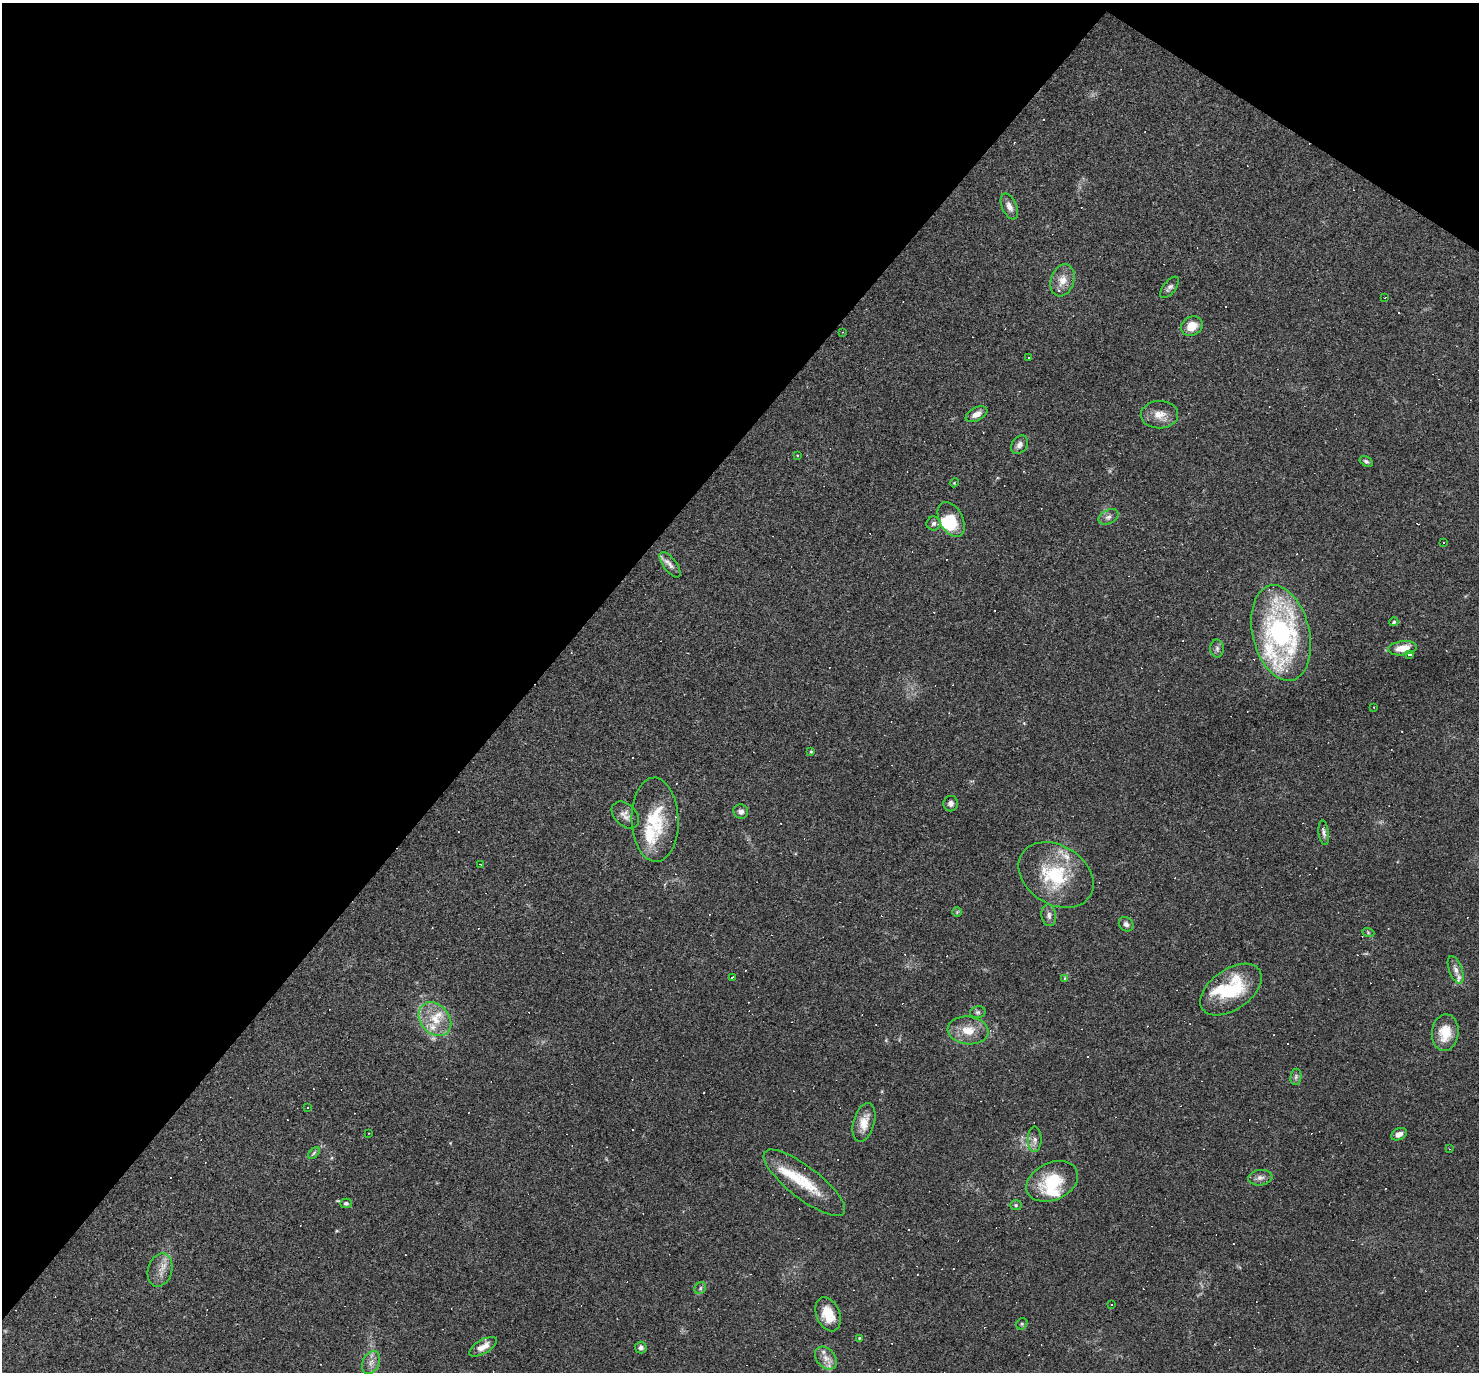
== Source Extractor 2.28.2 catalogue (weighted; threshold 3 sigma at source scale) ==
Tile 2 of 4 x 4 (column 2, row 1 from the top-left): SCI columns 1478-2954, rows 4256-5625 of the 5908 x 5913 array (HDU 1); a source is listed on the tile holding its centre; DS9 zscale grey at full resolution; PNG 1481 x 1374 px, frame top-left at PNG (2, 3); each listed source drawn as its Kron ellipse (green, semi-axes under 4 px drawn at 4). Shown black and unused: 38% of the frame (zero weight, under 3 of 4 exposures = <1% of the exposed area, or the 3 px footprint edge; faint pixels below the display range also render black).
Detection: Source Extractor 2.28.2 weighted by HDU 2 'WHT'; one run over the whole footprint, this tile lists its part. Background 0.0489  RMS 0.0047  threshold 0.0211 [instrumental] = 3 sigma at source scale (4.5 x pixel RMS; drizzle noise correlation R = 1.50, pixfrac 1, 0.05/0.05 arcsec/px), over >= 5 px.
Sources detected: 137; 1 inside a brighter object's white glare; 59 cosmic-ray / hot-pixel residue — neither listed nor drawn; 10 inside a brighter listed object's ellipse — not listed separately; the other 67 listed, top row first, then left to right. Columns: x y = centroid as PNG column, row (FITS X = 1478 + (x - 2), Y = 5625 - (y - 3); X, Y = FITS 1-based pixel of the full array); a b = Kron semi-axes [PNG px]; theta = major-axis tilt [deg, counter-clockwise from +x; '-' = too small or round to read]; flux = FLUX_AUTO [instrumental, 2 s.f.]
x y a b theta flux
1009 207 14 7 -65 2.9
1062 280 16 11 72 5.4
1169 287 13 6 51 1.6
1385 298 2 2 - 0.41
1192 326 11 9 32 6.3
843 332 2 2 - 0.27
1029 357 3 3 - 0.53
976 414 12 6 26 3.3
1159 415 19 14 2 5.7
1019 445 10 7 53 2.3
798 456 3 3 - 0.94
1366 461 7 4 -31 0.99
954 483 4 3 - 0.38
1109 517 10 7 27 1.8
951 520 19 11 -63 12
934 523 7 7 - 1.4
1444 543 3 2 - 0.6
670 565 15 6 -53 2.6
1394 622 4 4 - 0.95
1281 633 49 28 -76 94
1217 648 9 6 -89 1.5
1402 648 14 7 7 6.9
1409 655 3 3 - 13
1374 707 3 2 - 0.36
811 751 4 4 - 0.57
951 804 8 7 - 1.6
741 811 7 7 - 1.9
625 815 16 11 -43 3.2
655 820 42 23 -88 23
1324 833 12 5 -83 1.5
481 865 4 2 - 0.39
1056 875 40 29 -32 31
957 912 5 5 - 0.57
1049 915 11 7 -82 2
1126 924 8 6 -45 1.6
1368 932 6 4 -20 0.61
1456 970 14 6 -70 2.5
732 977 3 2 - 0.56
1064 978 3 3 - 21
1231 990 34 20 35 27
978 1012 8 6 13 1.1
435 1019 19 14 -49 10
968 1030 20 14 -7 8.5
1445 1033 18 13 83 10
1296 1077 8 5 83 1.2
307 1108 3 3 - 0.62
864 1122 20 10 75 6.3
369 1133 2 2 - 0.34
1399 1134 8 5 26 2.5
1035 1139 13 7 90 2.5
1449 1149 3 3 - 0.36
314 1153 7 4 46 0.83
1260 1178 12 7 6 2.2
1052 1181 27 18 25 21
804 1183 50 16 -38 17
346 1203 5 4 - 0.81
1016 1205 6 5 - 0.86
160 1270 17 12 74 5.1
700 1288 6 5 - 0.89
1111 1305 2 2 - 0.45
828 1314 18 11 -67 9.2
1022 1324 6 5 - 0.71
859 1338 4 3 - 0.39
483 1347 16 6 30 4.3
641 1348 6 5 - 1.5
826 1358 13 9 -49 3.8
371 1362 12 8 64 3